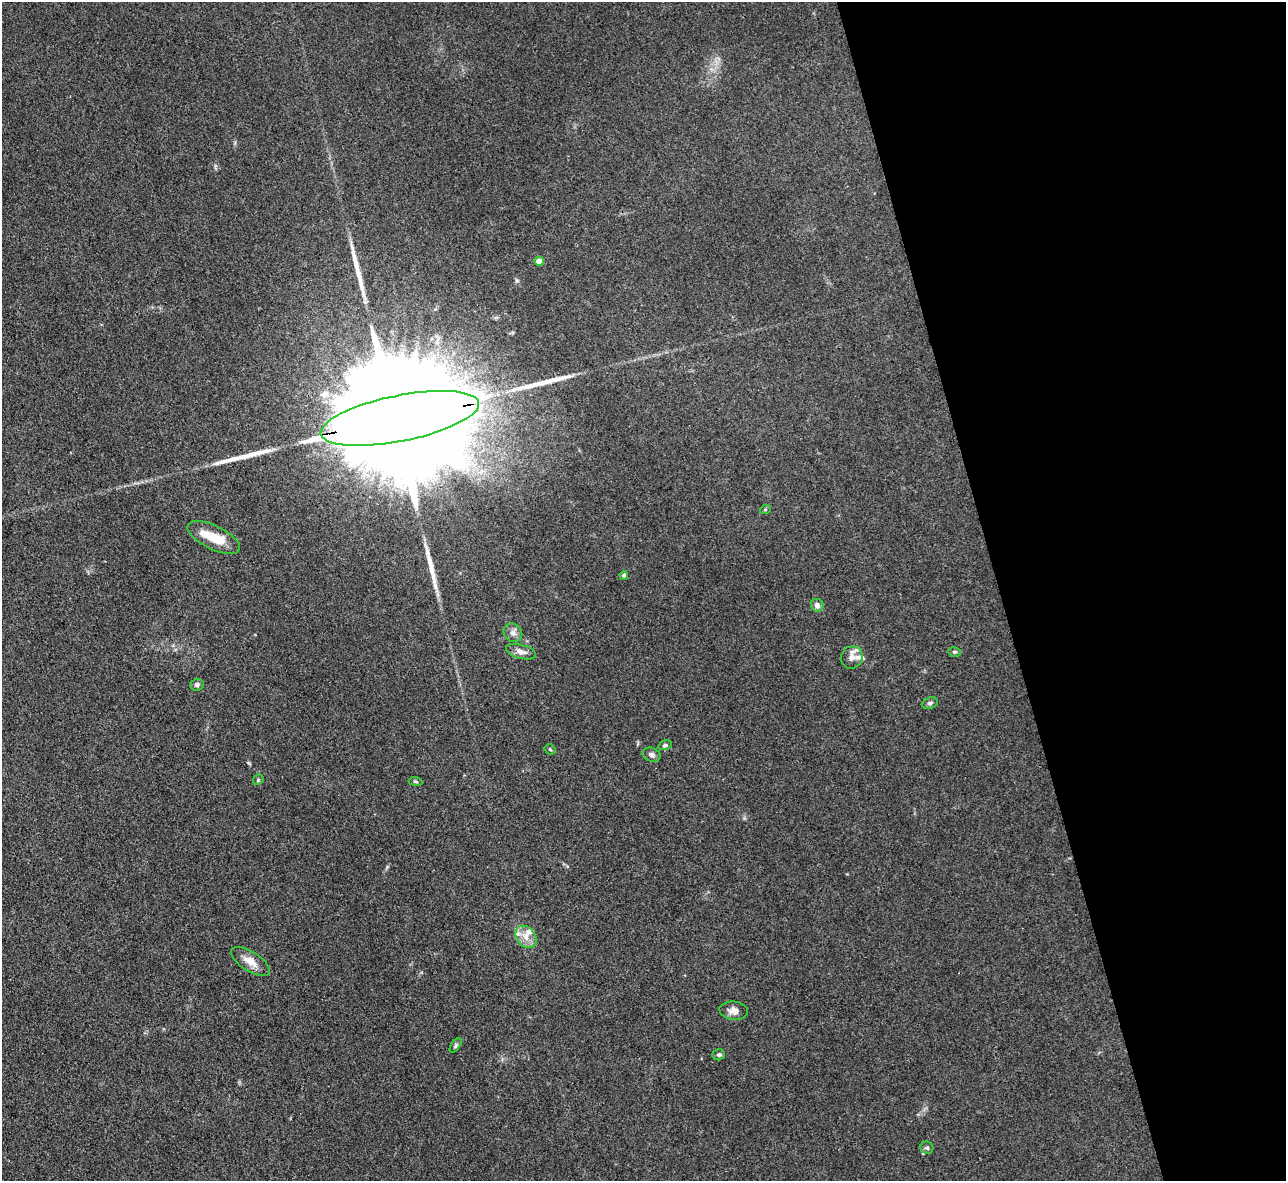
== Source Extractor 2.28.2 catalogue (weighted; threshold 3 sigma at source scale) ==
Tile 12 of 4 x 4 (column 4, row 3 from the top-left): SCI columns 3854-5137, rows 1440-2618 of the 5139 x 5115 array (HDU 1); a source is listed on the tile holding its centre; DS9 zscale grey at full resolution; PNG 1288 x 1183 px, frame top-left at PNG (2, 2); each listed source drawn as its Kron ellipse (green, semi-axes under 4 px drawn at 4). Shown black and unused: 22% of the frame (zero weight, under 3 of 4 exposures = <1% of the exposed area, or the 3 px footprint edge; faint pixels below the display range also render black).
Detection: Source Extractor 2.28.2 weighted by HDU 2 'WHT'; one run over the whole footprint, this tile lists its part. Background 0.059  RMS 0.0053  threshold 0.0241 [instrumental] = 3 sigma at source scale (4.5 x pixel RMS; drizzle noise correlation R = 1.50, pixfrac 1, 0.05/0.05 arcsec/px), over >= 5 px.
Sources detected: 31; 1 inside a brighter object's white glare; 4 long thin detections or spike segments (spike, bleed or trail) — neither listed nor drawn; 3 inside a brighter listed object's ellipse — not listed separately; the other 23 listed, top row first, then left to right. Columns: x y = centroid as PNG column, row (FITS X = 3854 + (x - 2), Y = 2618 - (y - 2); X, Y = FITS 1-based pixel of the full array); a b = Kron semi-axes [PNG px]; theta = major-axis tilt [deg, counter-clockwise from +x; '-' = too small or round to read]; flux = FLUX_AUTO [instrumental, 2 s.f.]
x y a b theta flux
539 261 4 4 - 7.9
400 418 80 23 11 53000
765 510 5 3 - 0.54
214 537 28 11 -26 13
624 575 4 4 - 1.1
817 605 6 6 - 2.4
513 633 10 8 -43 2.5
521 652 15 7 -14 3.1
955 652 6 4 -12 0.89
852 657 11 10 - 3.8
197 685 7 6 - 1.3
930 703 8 5 18 1.3
665 745 7 4 14 1
550 749 5 5 - 0.67
652 755 9 6 -22 1.9
258 780 6 4 47 0.73
415 781 7 4 -7 0.8
526 937 12 9 -51 5
250 961 22 9 -33 6.2
734 1011 14 9 -6 3.8
456 1045 8 4 54 0.95
719 1055 6 5 - 1
927 1148 6 6 - 1.1
Overlapping masked pixels (flux is a lower limit): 1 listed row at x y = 400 418